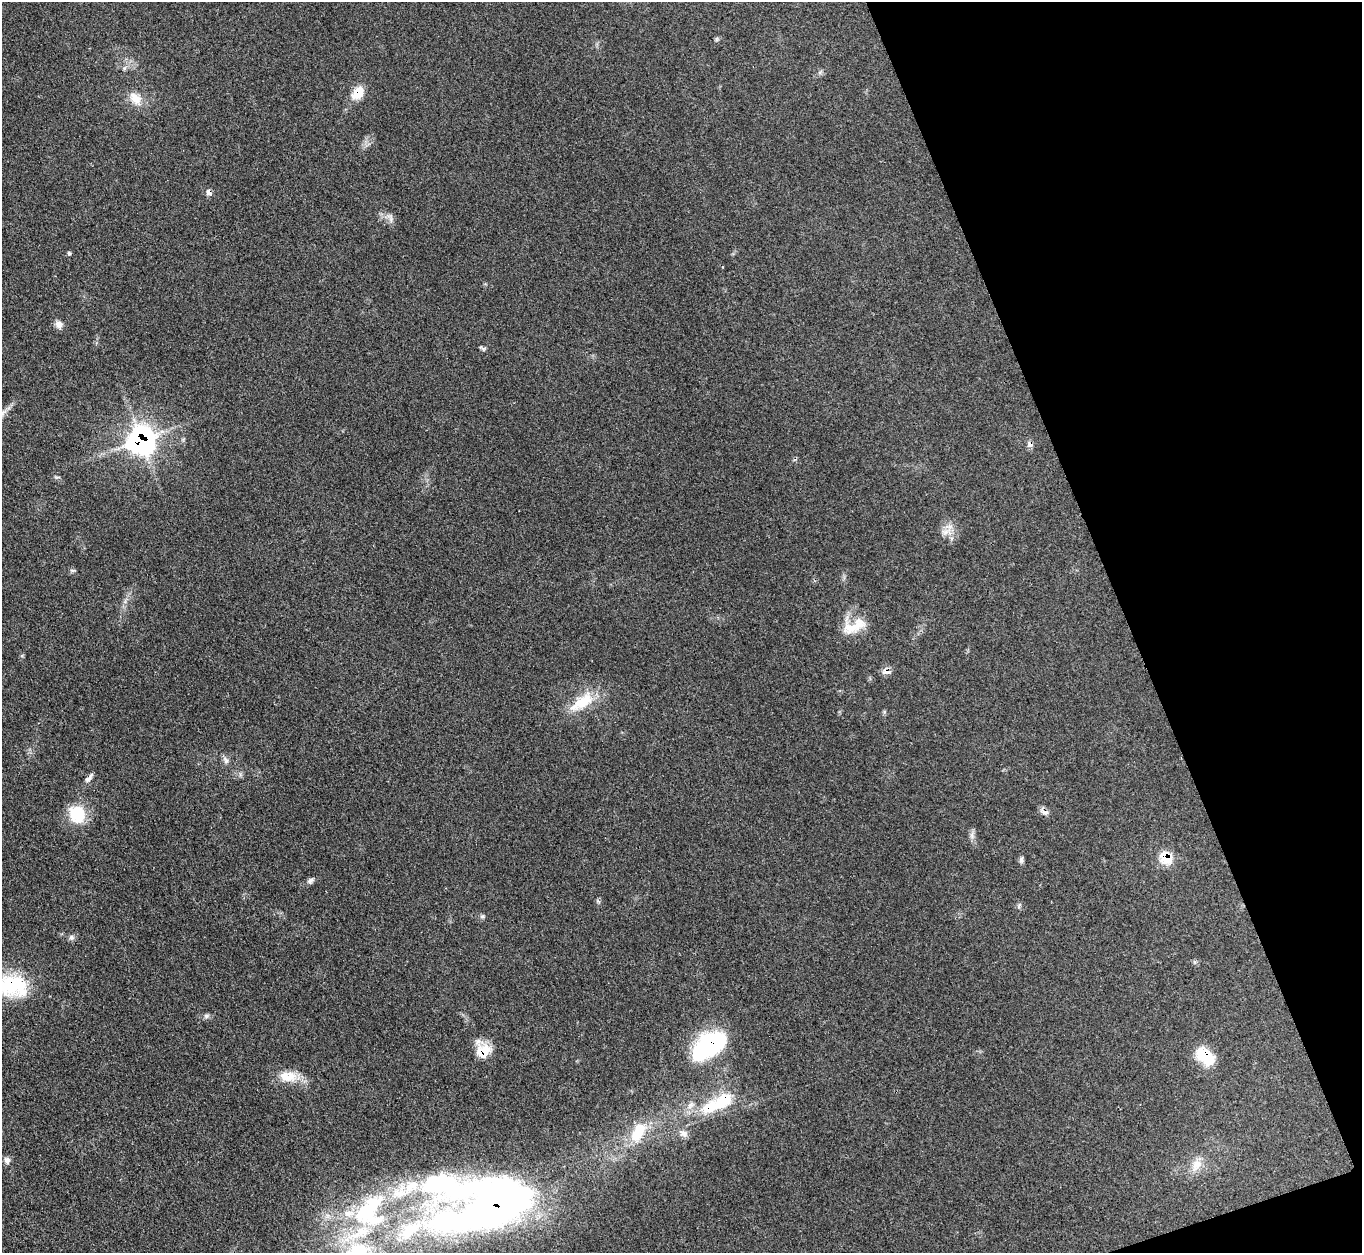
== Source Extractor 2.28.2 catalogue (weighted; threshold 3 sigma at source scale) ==
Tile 12 of 4 x 4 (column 4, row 3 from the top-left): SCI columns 4090-5449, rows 1406-2656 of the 5457 x 5441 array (HDU 1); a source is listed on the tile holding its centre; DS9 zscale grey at full resolution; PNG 1364 x 1255 px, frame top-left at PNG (2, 2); no overlay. Shown black and unused: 18% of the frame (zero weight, under 3 of 4 exposures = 1% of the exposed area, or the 3 px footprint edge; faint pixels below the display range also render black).
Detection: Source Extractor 2.28.2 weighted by HDU 2 'WHT'; one run over the whole footprint, this tile lists its part. Background 0.153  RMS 0.0075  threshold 0.0336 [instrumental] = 3 sigma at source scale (4.5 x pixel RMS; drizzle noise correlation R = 1.50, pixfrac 1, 0.05/0.05 arcsec/px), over >= 5 px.
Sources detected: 47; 5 inside a brighter object's white glare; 1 cosmic-ray / hot-pixel residue — not listed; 5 inside a brighter listed object's ellipse — not listed separately; the other 36 listed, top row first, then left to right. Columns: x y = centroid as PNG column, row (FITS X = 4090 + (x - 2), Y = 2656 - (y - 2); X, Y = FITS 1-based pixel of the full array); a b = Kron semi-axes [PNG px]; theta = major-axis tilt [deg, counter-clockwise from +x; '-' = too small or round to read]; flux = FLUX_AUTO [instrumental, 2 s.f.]
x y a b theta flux
358 93 16 10 56 13
135 98 20 12 -46 9.9
209 192 8 6 -54 2.8
391 219 9 4 -85 1.9
69 253 5 4 - 1.2
59 324 10 9 - 3.9
483 348 10 4 -29 1.4
141 440 13 13 - 260
946 532 15 7 17 5.3
858 625 26 17 52 17
886 672 13 6 3 3.7
582 702 40 14 33 23
226 760 10 6 -59 2.5
89 778 14 6 50 2.9
1045 812 10 7 -14 3.3
77 814 23 20 -58 24
972 836 8 5 -79 2.5
1165 858 12 10 -57 19
1021 860 9 5 89 1.9
311 880 9 6 33 2.3
482 916 7 4 1 1.2
71 937 8 7 - 2.2
11 986 36 23 -9 52
206 1016 6 6 - 1.8
709 1046 39 21 34 84
483 1051 19 17 45 16
1205 1056 24 14 -44 21
288 1076 24 13 -2 15
723 1101 27 17 33 26
638 1132 30 16 61 23
683 1133 10 9 - 4
7 1160 9 8 - 2.8
1196 1165 16 12 58 8.8
411 1186 24 14 39 20
491 1210 124 47 19 430
364 1213 34 26 28 54
Overlapping masked pixels (flux is a lower limit): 11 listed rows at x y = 358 93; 209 192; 141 440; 886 672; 1165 858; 11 986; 709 1046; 483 1051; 1205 1056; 723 1101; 491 1210
Isophote crosses this tile's border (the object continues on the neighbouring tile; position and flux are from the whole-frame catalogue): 1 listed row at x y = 11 986